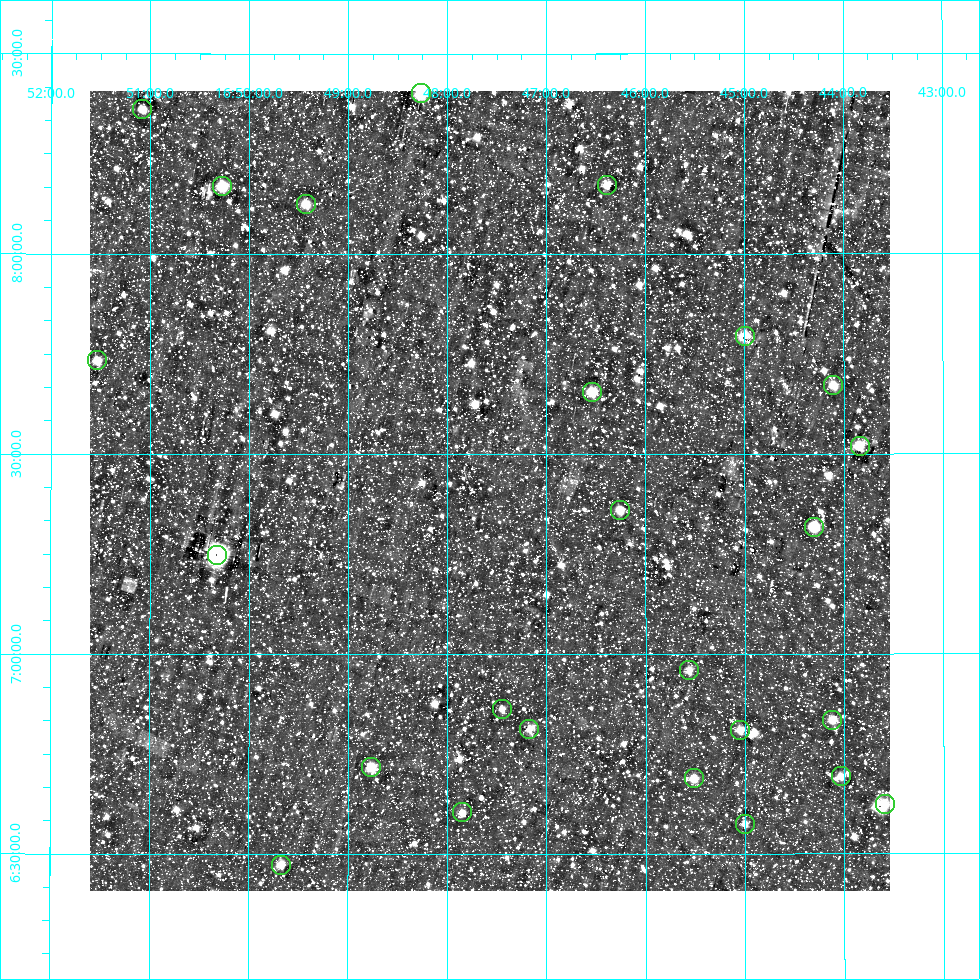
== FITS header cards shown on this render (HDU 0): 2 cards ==
NAXIS1  =                  800
NAXIS2  =                  800

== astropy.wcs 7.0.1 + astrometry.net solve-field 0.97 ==
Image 800 x 800 px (HDU 0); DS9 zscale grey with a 90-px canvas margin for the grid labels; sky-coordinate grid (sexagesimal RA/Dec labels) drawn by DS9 from the SOLVED WCS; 25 Tycho-2 reference stars matched to detected sources circled (green)
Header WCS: RA---AIT/DEC--AIT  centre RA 16:47:34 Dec +07:24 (251.89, +7.41 deg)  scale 9 arcsec/px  FOV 120.0' x 120.0'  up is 0 deg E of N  parity normal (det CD < 0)
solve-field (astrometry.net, Tycho-2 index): SOLVED blind (the header's WCS was not the basis of the solution)
Solved WCS: RA---TAN-SIP/DEC--TAN-SIP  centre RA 16:47:34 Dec +07:25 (251.89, +7.41 deg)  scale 9 arcsec/px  FOV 120.0' x 120.0'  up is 0 deg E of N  parity normal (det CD < 0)
Header WCS and blind solve agree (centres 1.7 arcsec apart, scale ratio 1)
Tycho-2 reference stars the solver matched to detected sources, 25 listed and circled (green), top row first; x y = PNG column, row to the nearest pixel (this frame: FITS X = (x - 90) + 1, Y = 800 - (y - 91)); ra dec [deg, ICRS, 3 dp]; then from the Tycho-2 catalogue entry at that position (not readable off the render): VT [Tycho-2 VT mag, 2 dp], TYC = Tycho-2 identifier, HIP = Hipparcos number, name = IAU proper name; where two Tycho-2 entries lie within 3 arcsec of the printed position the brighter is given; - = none
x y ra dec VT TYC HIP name
421 93 252.067 +8.401 8.22 962-349-1 82248 -
142 109 252.771 +8.361 9.05 975-387-1 - -
607 185 251.597 +8.172 9.40 962-1193-1 - -
222 186 252.568 +8.168 8.45 962-1271-1 82400 -
306 204 252.357 +8.125 9.36 962-1411-1 - -
745 336 251.249 +7.795 8.97 962-990-1 - -
97 360 252.884 +7.734 9.16 975-1471-1 - -
833 385 251.026 +7.671 9.29 962-74-1 - -
592 392 251.636 +7.655 8.71 962-1150-1 - -
860 446 250.960 +7.519 8.49 962-219-1 81909 -
620 510 251.565 +7.360 8.64 396-505-1 82104 -
814 527 251.076 +7.317 8.22 395-2244-1 81944 -
217 555 252.581 +7.248 5.48 396-2346-1 82402 -
689 670 251.391 +6.960 9.67 396-1783-1 - -
502 709 251.862 +6.863 9.67 396-1475-1 - -
832 720 251.029 +6.834 9.40 395-1139-1 - -
529 729 251.792 +6.812 9.47 396-2347-1 - -
740 730 251.262 +6.809 9.50 396-1112-1 - -
371 767 252.191 +6.717 8.66 396-134-1 82282 -
841 776 251.008 +6.693 9.29 395-997-1 - -
694 778 251.379 +6.689 8.86 396-611-1 - -
885 804 250.898 +6.624 9.04 395-1774-1 - -
462 812 251.962 +6.604 9.15 396-1521-1 82225 -
745 824 251.251 +6.575 9.64 396-1342-1 - -
281 865 252.418 +6.473 9.61 396-107-1 - -